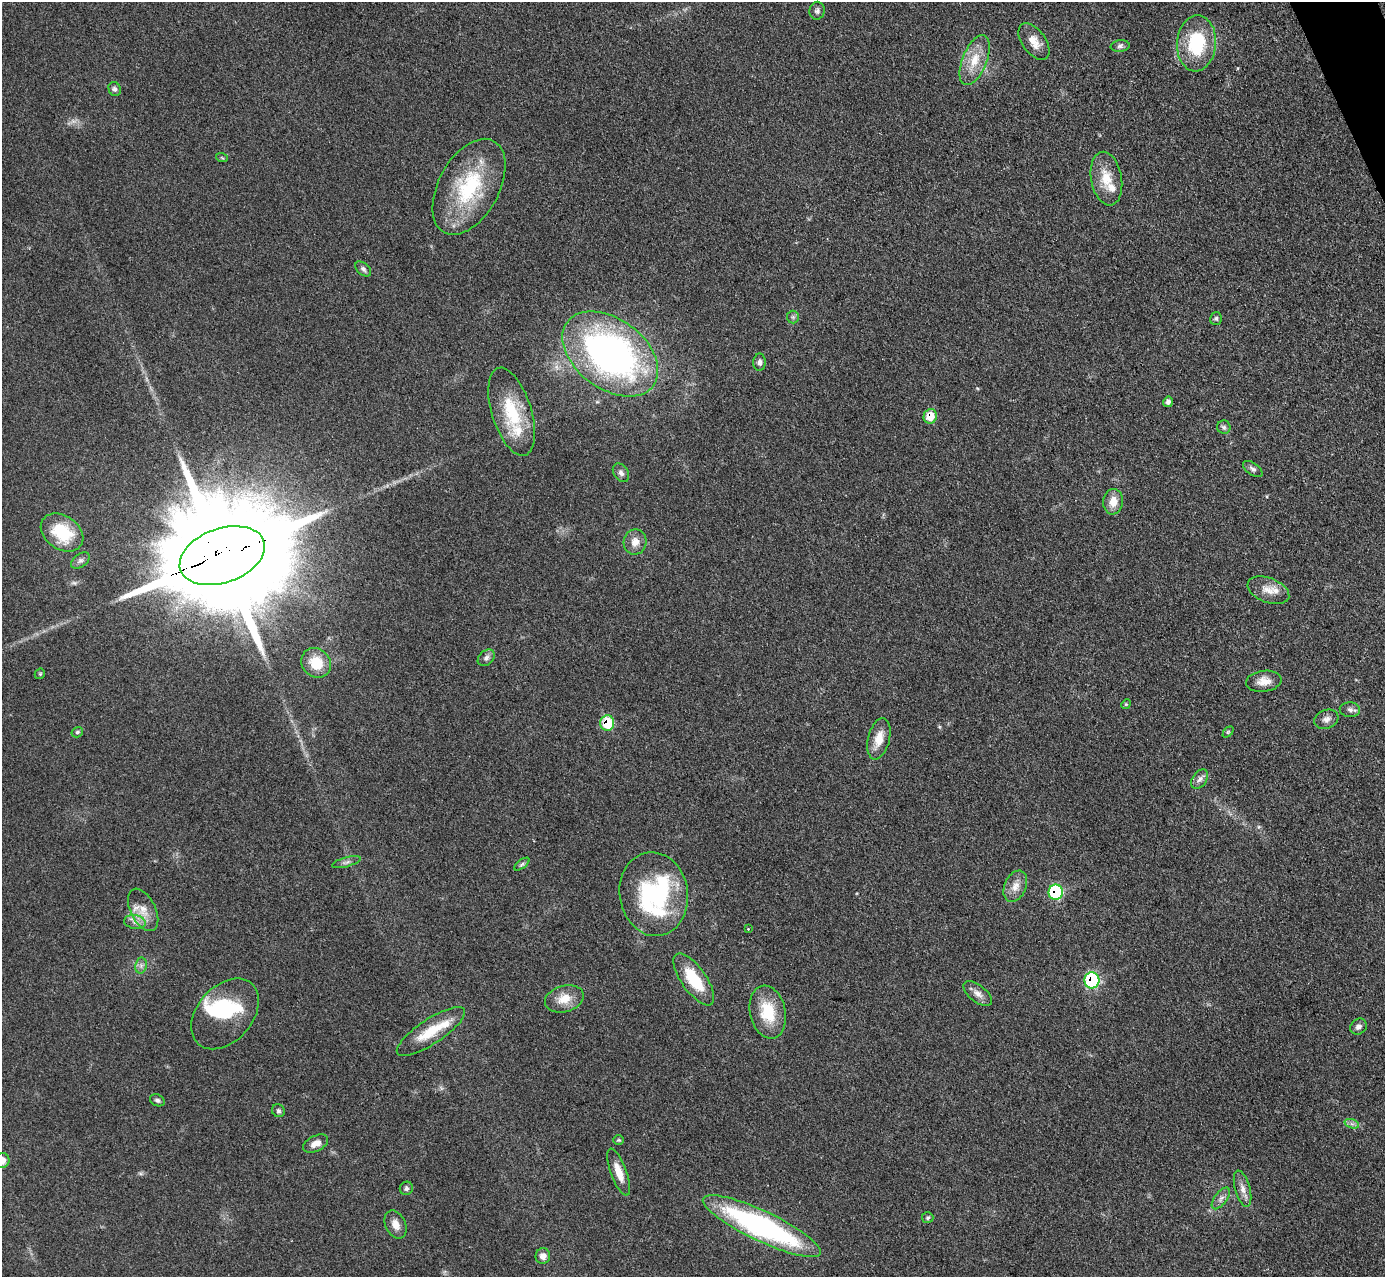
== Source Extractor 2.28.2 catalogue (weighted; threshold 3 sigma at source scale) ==
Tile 10 of 4 x 4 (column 2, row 3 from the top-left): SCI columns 1413-2795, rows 1735-3009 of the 5757 x 5774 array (HDU 1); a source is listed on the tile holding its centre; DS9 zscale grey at full resolution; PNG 1387 x 1279 px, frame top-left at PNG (2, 2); each listed source drawn as its Kron ellipse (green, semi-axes under 4 px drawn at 4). Shown black and unused: <1% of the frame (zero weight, under 3 of 4 exposures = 3% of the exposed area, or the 3 px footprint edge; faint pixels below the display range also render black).
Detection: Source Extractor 2.28.2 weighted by HDU 2 'WHT'; one run over the whole footprint, this tile lists its part. Background 0.155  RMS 0.008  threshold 0.0359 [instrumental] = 3 sigma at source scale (4.5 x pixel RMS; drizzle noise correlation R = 1.50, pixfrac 1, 0.05/0.05 arcsec/px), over >= 5 px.
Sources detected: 75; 2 inside a brighter object's white glare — neither listed nor drawn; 4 inside a brighter listed object's ellipse — not listed separately; the other 69 listed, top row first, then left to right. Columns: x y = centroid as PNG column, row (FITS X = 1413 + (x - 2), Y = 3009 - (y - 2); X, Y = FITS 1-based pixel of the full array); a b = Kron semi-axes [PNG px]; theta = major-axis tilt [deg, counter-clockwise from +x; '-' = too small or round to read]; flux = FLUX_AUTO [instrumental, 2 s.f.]
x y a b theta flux
817 11 9 7 79 2.5
1034 42 21 11 -54 11
1196 43 28 19 86 49
1120 46 9 6 8 2.1
975 60 26 12 68 17
115 89 7 6 - 2.3
222 158 6 3 -20 0.94
1106 179 27 15 -80 18
469 187 52 30 61 72
363 269 9 6 -41 2.2
793 317 6 6 - 1.7
1216 319 6 6 - 1.6
610 354 54 35 -37 330
759 362 8 6 88 2.9
1168 402 5 4 - 3
512 412 46 20 -73 42
930 416 7 6 - 18
1224 427 7 6 - 1.9
1253 469 11 6 -35 2.5
621 473 10 7 -56 2.9
1113 502 13 10 82 10
62 532 23 16 -35 35
635 542 13 11 79 7.9
222 556 44 27 19 32000
80 560 11 6 36 2.8
1268 590 22 12 -21 11
486 658 9 7 43 2.9
316 663 16 14 -45 19
40 674 6 4 42 1.1
1264 681 18 10 7 8.7
1126 704 5 4 - 0.9
1350 710 10 7 -5 3.2
1326 719 12 9 19 4.5
607 723 8 7 - 31
77 732 6 5 - 1.5
1228 732 6 4 45 1.2
879 739 21 10 76 12
1200 779 11 7 57 3.6
346 862 15 4 15 2.7
522 864 9 4 36 1.6
1015 886 16 11 67 8.2
1056 892 8 7 - 63
654 894 42 34 -81 110
143 910 23 12 -64 12
135 922 11 7 -10 4.4
748 929 3 2 - 1.3
141 965 8 5 79 2.7
694 979 30 12 -55 33
1092 980 8 7 - 81
978 994 17 8 -39 5.7
564 999 20 13 16 13
768 1012 27 18 -77 30
225 1014 40 27 49 55
1358 1027 9 7 38 3.1
431 1031 40 12 33 25
157 1100 8 5 -25 1.9
278 1111 7 6 - 1.7
1352 1124 7 4 -18 2.2
619 1140 5 4 - 1
316 1144 13 7 26 7
2 1160 7 7 - 7.3
619 1172 25 8 -70 12
406 1188 7 6 - 2.2
1243 1189 18 7 -74 6
1221 1198 13 6 53 3.8
928 1218 6 5 - 1.6
396 1225 15 10 -65 7.1
762 1226 65 15 -25 180
543 1256 8 7 - 5.3
Overlapping masked pixels (flux is a lower limit): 5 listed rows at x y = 930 416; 222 556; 607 723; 1056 892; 1092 980
Isophote crosses this tile's border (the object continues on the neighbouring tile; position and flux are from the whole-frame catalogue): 1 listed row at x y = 2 1160